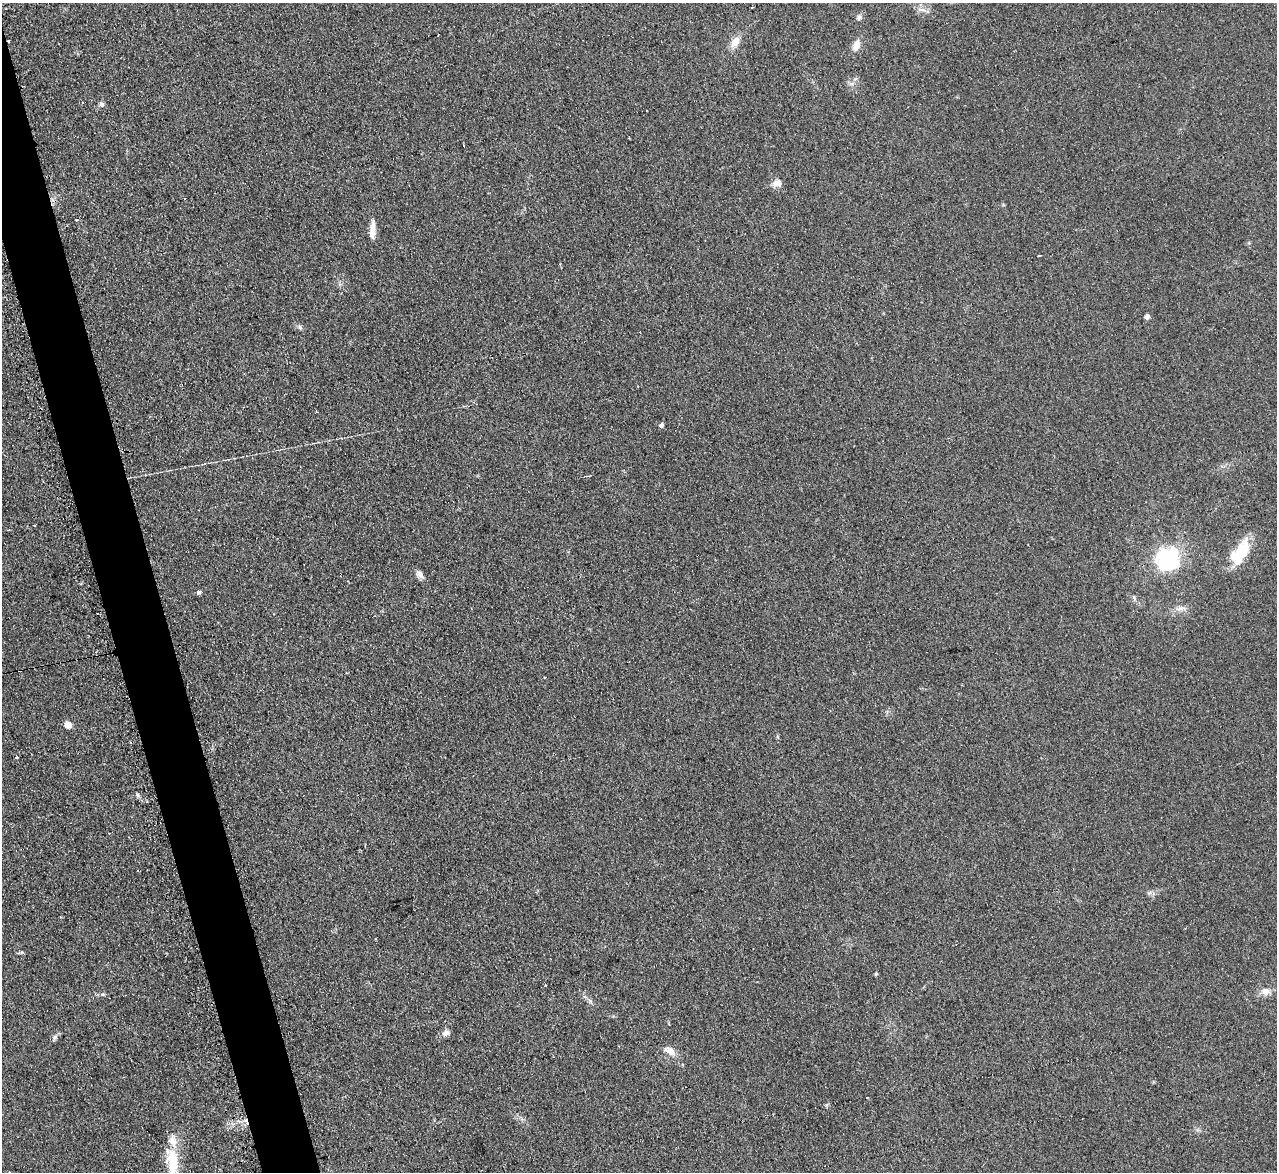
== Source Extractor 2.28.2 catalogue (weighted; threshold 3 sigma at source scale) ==
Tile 11 of 4 x 4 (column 3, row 3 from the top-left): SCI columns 2570-3844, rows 1433-2602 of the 5128 x 5082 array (HDU 1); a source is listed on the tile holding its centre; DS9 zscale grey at full resolution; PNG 1279 x 1174 px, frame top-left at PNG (2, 3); no overlay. Shown black and unused: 4% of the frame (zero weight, under 2 of 3 exposures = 2% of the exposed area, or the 3 px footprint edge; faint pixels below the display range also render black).
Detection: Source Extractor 2.28.2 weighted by HDU 2 'WHT'; one run over the whole footprint, this tile lists its part. Background 0.221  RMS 0.015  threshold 0.0671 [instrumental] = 3 sigma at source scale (4.5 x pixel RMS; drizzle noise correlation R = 1.50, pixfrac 1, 0.05/0.05 arcsec/px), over >= 5 px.
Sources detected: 35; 6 cosmic-ray / hot-pixel residue — not listed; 1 inside a brighter listed object's ellipse — not listed separately; the other 28 listed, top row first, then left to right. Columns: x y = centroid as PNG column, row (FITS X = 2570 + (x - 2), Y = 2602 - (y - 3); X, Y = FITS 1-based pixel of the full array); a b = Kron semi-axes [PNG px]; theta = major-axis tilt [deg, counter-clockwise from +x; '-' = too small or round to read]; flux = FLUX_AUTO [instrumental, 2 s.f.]
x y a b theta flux
752 7 3 3 - 2.8
922 10 13 4 -9 5
859 18 7 6 - 3.7
735 42 15 9 60 14
856 45 13 7 68 14
102 104 7 6 - 4.4
777 183 12 9 23 9.3
373 230 21 7 87 13
1039 255 3 2 - 3.6
1147 317 5 4 - 6.8
300 327 7 5 -60 2.8
661 425 6 5 - 3.3
34 525 3 3 - 2
1241 552 31 15 57 53
1167 559 24 22 63 130
420 574 13 7 -49 7.2
199 592 4 4 - 4.7
1180 608 12 6 9 7
545 677 3 2 - 2
67 725 8 7 - 8.9
16 757 3 3 - 3.2
1149 893 7 4 34 2.9
545 985 3 3 - 1.9
1265 991 12 10 11 9.9
591 1002 7 4 -71 2.6
446 1033 10 8 30 6
670 1051 17 9 -31 12
172 1162 40 14 -84 52
Isophote crosses this tile's border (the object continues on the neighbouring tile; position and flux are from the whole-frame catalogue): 1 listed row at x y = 172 1162
Unlisted compact peaks at least as high as the median listed source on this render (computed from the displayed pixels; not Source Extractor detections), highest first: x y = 137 794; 102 994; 876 974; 22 952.